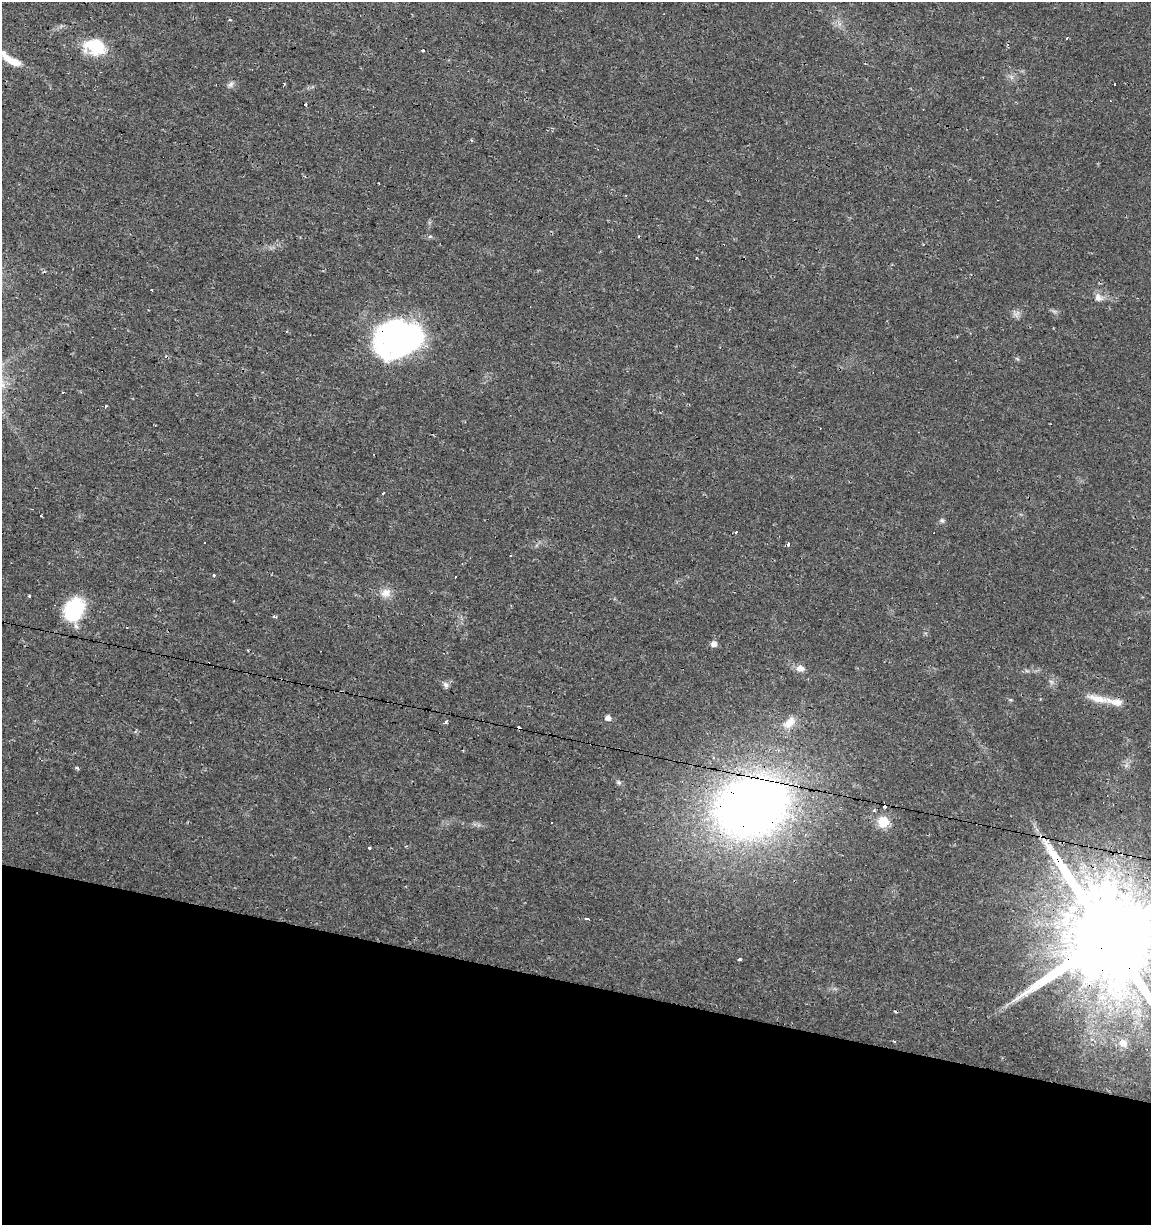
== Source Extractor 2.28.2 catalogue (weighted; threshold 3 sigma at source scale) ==
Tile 15 of 4 x 4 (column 3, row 4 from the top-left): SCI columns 2584-3732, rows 1-1223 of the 5106 x 4899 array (HDU 1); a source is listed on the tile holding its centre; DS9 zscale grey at full resolution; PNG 1153 x 1227 px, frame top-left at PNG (2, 2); no overlay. Shown black and unused: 20% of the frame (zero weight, under 2 of 3 exposures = <1% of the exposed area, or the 3 px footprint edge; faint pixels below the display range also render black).
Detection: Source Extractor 2.28.2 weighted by HDU 2 'WHT'; one run over the whole footprint, this tile lists its part. Background 0.0131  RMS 0.0028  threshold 0.0127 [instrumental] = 3 sigma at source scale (4.5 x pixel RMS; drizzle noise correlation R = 1.50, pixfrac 1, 0.0396/0.0396 arcsec/px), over >= 5 px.
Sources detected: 64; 4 inside a brighter object's white glare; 15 cosmic-ray / hot-pixel residue — not listed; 2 inside a brighter listed object's ellipse — not listed separately; the other 43 listed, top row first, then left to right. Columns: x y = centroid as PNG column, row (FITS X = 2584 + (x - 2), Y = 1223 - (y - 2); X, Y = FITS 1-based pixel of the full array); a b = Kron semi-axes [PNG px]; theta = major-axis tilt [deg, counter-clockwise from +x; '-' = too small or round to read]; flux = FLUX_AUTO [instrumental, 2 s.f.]
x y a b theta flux
96 47 17 12 -12 17
423 51 3 3 - 1.7
13 61 21 7 -24 4.5
1011 77 7 4 -72 0.64
230 84 9 7 44 0.96
1115 84 3 2 - 0.38
306 105 3 3 - 1.8
430 236 5 5 - 0.47
152 290 3 2 - 0.29
1098 297 12 9 -31 1.9
1054 311 7 4 -19 0.58
1016 314 13 5 48 1.1
401 329 40 24 -17 28
286 331 4 4 - 0.26
155 425 2 2 - 0.27
383 493 3 3 - 4
41 516 4 3 - 1.5
942 520 7 5 -44 0.58
736 532 3 3 - 1.1
788 544 4 3 - 0.62
214 575 3 3 - 1.1
386 592 15 10 8 2.6
29 596 3 3 - 0.52
74 610 28 20 70 17
274 616 4 3 - 0.79
714 644 7 7 - 1.4
800 668 11 8 -5 1.9
446 685 9 7 -55 0.89
1098 699 33 10 -13 4.6
608 718 5 5 - 1.7
446 723 3 3 - 4.4
789 723 18 10 40 3.6
77 768 6 4 -30 0.37
618 782 7 6 - 0.64
885 805 4 4 - 2.6
751 807 49 38 23 300
883 822 6 6 - 22
369 848 3 3 - 1.4
587 919 5 3 - 3.4
1108 937 27 22 -29 9000
739 960 3 3 - 2.4
895 1042 3 2 - 0.37
1123 1043 15 11 -44 3.3
Overlapping masked pixels (flux is a lower limit): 4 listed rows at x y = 401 329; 885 805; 751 807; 1108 937
Isophote crosses this tile's border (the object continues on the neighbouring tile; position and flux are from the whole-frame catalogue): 1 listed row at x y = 1108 937